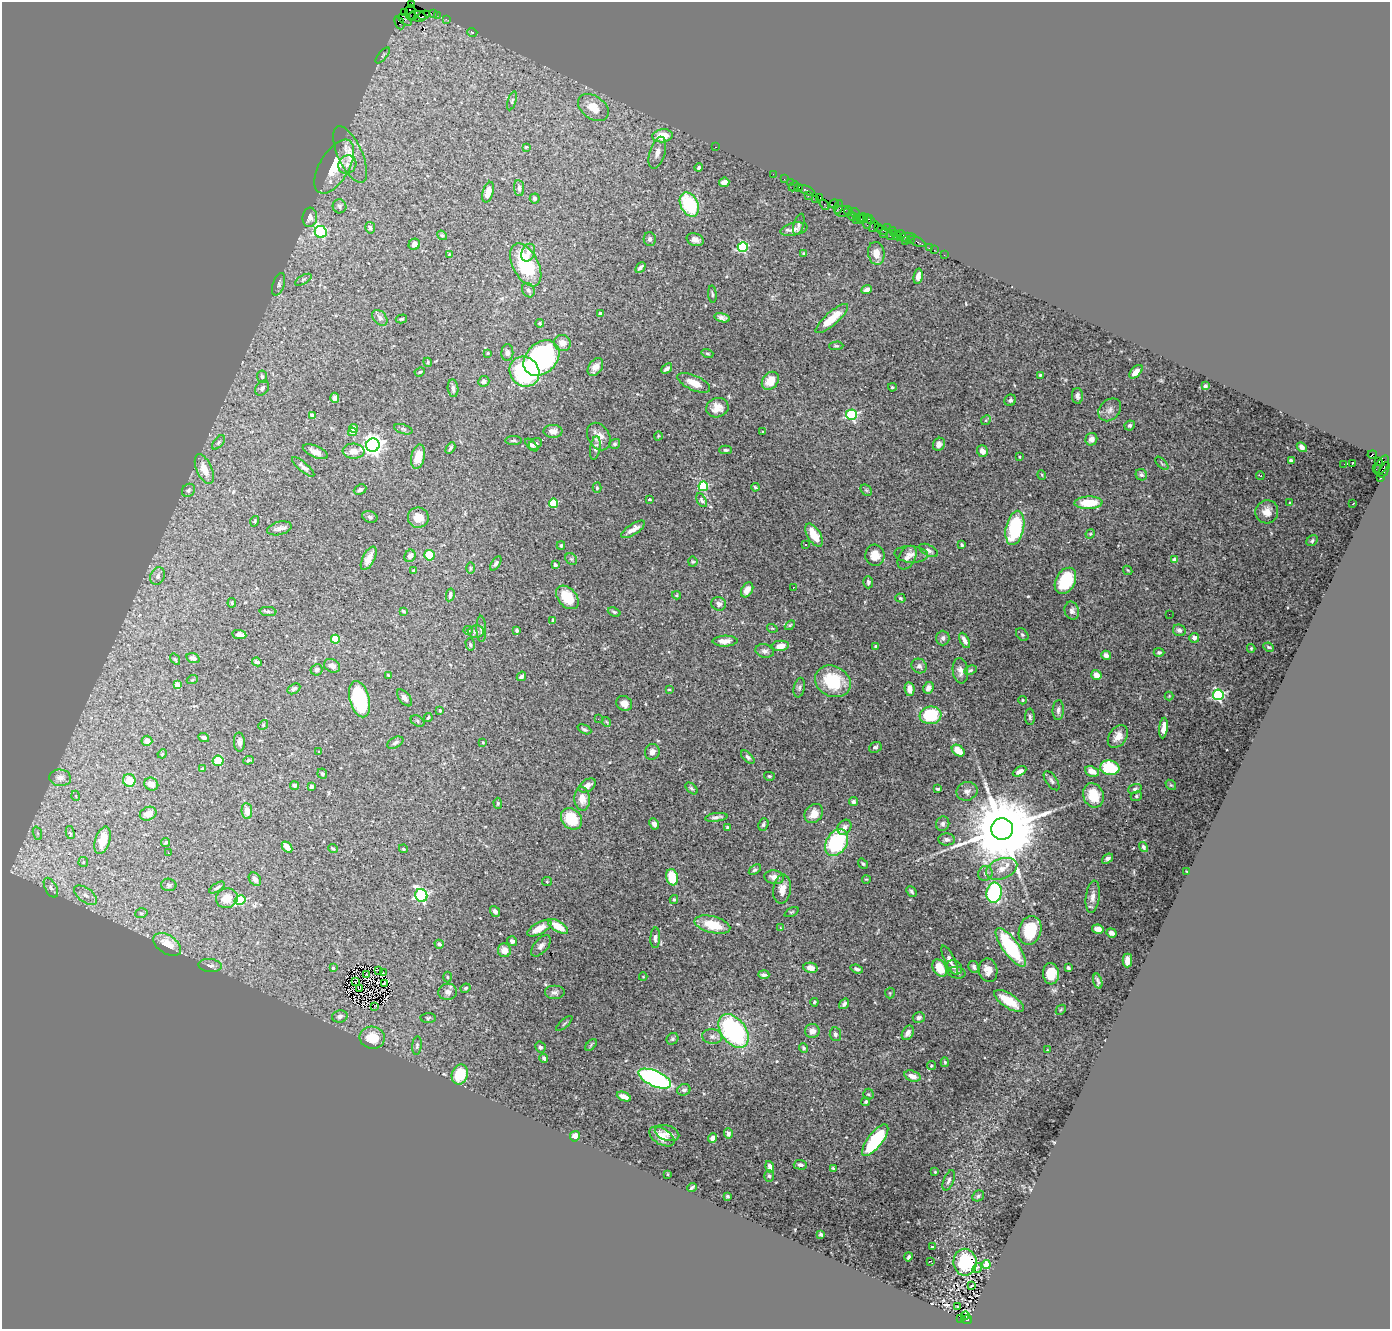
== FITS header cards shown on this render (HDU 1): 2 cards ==
NAXIS1  =                 1388
NAXIS2  =                 1327

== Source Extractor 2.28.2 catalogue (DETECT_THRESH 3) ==
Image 1388 x 1327 px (HDU 1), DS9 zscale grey, 1 PNG px = 1 image px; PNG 1392 x 1331 px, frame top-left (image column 1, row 1327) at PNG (2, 2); each listed source drawn as its Kron ellipse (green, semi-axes under 4 px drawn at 4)
Background 1.59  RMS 0.028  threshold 0.0836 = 3 sigma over >= 5 px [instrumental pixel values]
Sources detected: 469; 2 with non-positive FLUX_AUTO (blend fragments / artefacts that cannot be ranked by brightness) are neither listed nor drawn; the other 467 listed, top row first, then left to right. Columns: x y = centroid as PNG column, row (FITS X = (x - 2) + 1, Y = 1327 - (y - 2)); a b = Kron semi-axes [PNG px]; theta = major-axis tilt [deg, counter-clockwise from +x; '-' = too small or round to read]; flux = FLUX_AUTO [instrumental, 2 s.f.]
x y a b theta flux
411 5 4 2 - 98
410 12 7 5 86 1700
405 13 3 2 - 74
433 13 2 2 - 15
424 15 6 2 23 120
437 15 2 2 - 18
417 16 9 5 -10 440
412 17 3 2 - 190
446 19 2 2 - 25
405 20 8 4 -36 690
400 23 6 4 -67 200
472 32 5 3 - 1.2
383 55 10 4 50 3.6
512 101 10 4 72 3.3
593 107 17 11 -36 32
662 136 10 6 6 36
526 147 3 3 - 1.5
715 147 3 2 - 37
657 153 16 7 73 14
350 154 30 12 -66 34
347 165 9 8 - 10
334 167 30 14 59 44
699 168 4 4 - 3.7
773 174 2 2 - 37
784 179 2 2 - 23
724 182 5 4 - 13
790 182 2 2 - 24
794 186 5 2 - 160
799 187 4 3 - 190
519 188 8 5 -83 4.9
806 190 8 3 -24 240
488 192 11 5 74 18
808 196 4 2 - 59
535 198 5 5 - 3
820 198 4 3 - 150
815 199 3 2 - 70
834 204 5 3 - 93
689 205 13 8 -62 120
824 205 5 2 - 210
339 206 7 7 - 4.7
838 207 7 4 75 210
842 211 7 5 1 180
849 211 4 4 - 240
855 213 5 2 - 340
852 216 6 4 -44 78
310 217 10 7 83 12
857 217 3 2 - 210
864 218 5 3 - 90
861 219 4 3 - 110
869 219 6 2 -29 270
856 221 3 3 - 180
867 222 7 3 84 90
799 224 11 5 73 4.2
874 227 6 2 56 66
878 227 2 2 - 73
370 228 6 5 - 3.9
887 228 3 2 - 110
794 229 14 6 12 11
882 230 5 3 - 210
892 231 3 2 - 110
321 232 6 6 - 220
894 233 3 2 - 110
883 234 3 2 - 160
901 234 5 3 - 340
442 235 5 4 - 2.7
890 236 2 2 - 55
897 236 4 3 - 110
906 237 9 2 2 170
650 239 7 6 - 4.7
911 239 4 3 - 140
695 240 9 6 -18 9.7
906 241 2 2 - 570
917 242 9 3 -26 92
414 244 6 5 - 9.4
743 247 5 5 - 190
929 248 2 2 - 10
934 250 2 2 - 52
528 253 9 6 65 10
876 253 11 8 -81 17
804 254 4 4 - 2.7
449 255 4 2 - 1.2
944 255 2 2 - 23
526 265 23 13 -63 120
640 268 6 3 48 4.9
918 276 7 4 79 11
303 280 9 4 30 3.8
279 284 12 5 71 5.6
528 290 7 6 - 4.7
867 290 5 4 - 7.2
712 294 8 3 -85 2.7
601 313 3 3 - 2.8
380 318 9 6 -48 6
722 318 8 4 -14 6.1
832 318 20 6 42 39
401 319 6 4 16 3
540 323 4 4 - 3
562 343 8 8 - 14
836 346 7 4 1 2.7
488 353 4 4 - 1.8
507 353 8 6 89 6.3
707 353 6 4 -16 2.7
541 358 20 15 44 360
428 362 4 4 - 2.1
595 367 10 6 57 12
667 368 6 3 41 5.1
420 372 5 4 - 2.5
524 372 16 14 -44 210
1136 372 8 4 44 16
1040 375 4 3 - 2.3
262 377 6 5 - 3.6
484 381 6 5 - 5.7
770 381 10 7 53 28
694 383 17 7 -24 21
1205 386 4 4 - 3.9
892 387 4 3 - 2.3
262 388 8 6 51 5.5
453 388 9 5 -83 6.2
1077 396 8 5 -86 6
335 398 5 4 - 7.2
1010 400 6 5 - 4.7
717 408 11 9 18 17
1110 410 13 10 46 11
312 415 4 3 - 8.9
851 415 5 5 - 240
986 420 5 4 - 2.7
1130 426 5 5 - 4.5
353 428 4 4 - 14
403 429 9 4 -18 3.5
553 431 9 6 -2 11
762 431 3 3 - 6.3
352 432 4 4 - 16
599 436 15 10 -57 16
658 436 4 3 - 1.3
1091 439 6 6 - 7.9
514 441 8 4 0 2.8
218 442 8 4 49 3.7
535 444 7 5 44 5.2
615 444 5 5 - 3.1
939 444 7 5 56 6.4
373 445 7 6 - 1100
532 445 8 4 -46 4.9
1302 447 5 4 - 6.1
450 448 6 3 60 4
595 448 12 5 81 6.7
726 450 6 4 0 3.1
354 451 11 7 -4 16
982 451 6 5 - 9.3
315 452 13 5 -24 11
1372 455 5 3 - 270
418 457 12 6 79 30
1019 457 3 2 - 1.5
1291 460 4 3 - 3.6
1379 462 3 3 - 410
1162 463 8 3 -45 2.5
1344 464 2 2 - 110
1352 464 3 2 - 37
1382 465 10 5 59 1500
303 467 14 4 -41 6.2
204 469 16 7 -65 23
1376 469 2 2 - 51
1384 470 8 4 65 430
1042 475 5 3 - 1.6
1141 475 6 5 - 4.6
1260 476 4 2 - 2.3
1381 478 3 3 - 130
703 486 5 4 - 120
755 487 4 3 - 2.4
597 488 5 4 - 2.3
189 490 7 6 - 4.8
360 490 6 5 - 4.7
866 490 6 5 - 2.9
649 500 3 3 - 5
702 500 7 4 -62 3.5
553 503 4 4 - 88
1089 503 14 6 2 54
1289 503 3 2 - 2.7
1353 504 3 2 - 2.6
1267 512 12 11 - 19
370 517 8 5 -20 3.9
418 518 10 10 - 22
255 521 5 3 - 1.7
279 528 12 6 14 7.7
1015 528 17 9 78 130
633 529 14 5 33 14
1090 534 5 4 - 1.8
814 535 13 6 -59 31
1312 541 6 5 - 3.6
805 544 2 2 - 2.1
561 545 4 4 - 1.9
962 545 4 3 - 3.1
929 550 10 5 -29 6
911 554 17 8 -4 12
429 555 5 5 - 54
875 555 10 9 - 20
410 556 6 5 - 7.1
369 558 13 6 62 18
907 558 13 8 59 9.2
571 559 6 5 - 3.3
1175 560 4 4 - 21
693 562 5 4 - 2.1
496 563 8 4 56 4
555 565 4 3 - 4.8
470 568 6 4 89 2.3
413 570 4 3 - 1.9
1128 570 5 3 - 1.8
158 576 9 7 68 6.9
1065 581 14 9 61 88
868 582 6 5 - 3.8
793 587 2 2 - 0.99
747 590 8 5 59 15
450 595 6 4 79 6.5
677 595 4 4 - 2.3
567 597 13 9 -48 50
900 598 5 4 - 2.3
232 603 5 3 - 2.2
719 604 7 6 - 7.1
268 611 8 4 -5 3.4
403 611 4 3 - 2.3
1072 611 9 7 -71 7
614 612 6 4 -21 3
1169 614 2 2 - 2.6
553 620 4 3 - 2.7
790 625 6 3 44 2.2
772 628 5 3 - 1.4
481 629 13 5 -88 5.4
468 630 5 4 - 2.3
517 630 4 3 - 3
1179 630 6 5 - 6.3
476 632 8 6 2 6.1
239 634 7 4 -8 11
1022 635 7 5 -48 3.6
943 638 7 6 - 6.1
1194 638 5 5 - 7.1
335 639 4 4 - 62
964 640 8 4 -62 8.9
725 641 12 5 1 12
470 644 6 4 -75 3.3
780 646 8 5 6 18
876 646 3 3 - 3
1269 647 5 3 - 2.3
1251 648 4 3 - 2.1
765 651 9 7 -14 6.3
1159 652 5 4 - 4.4
1106 655 5 4 - 7.8
193 658 7 4 -15 6.4
175 659 6 3 -54 2.2
257 662 5 4 - 5.6
332 666 8 6 -26 11
919 666 8 7 - 6.6
317 670 6 5 - 6.1
971 670 6 4 26 2.9
960 671 13 7 -84 11
388 675 3 3 - 2.2
1096 675 5 4 - 13
521 676 5 3 - 4.8
192 680 5 3 - 1.7
833 681 18 15 -27 81
177 685 4 4 - 19
799 688 10 5 77 4.5
928 688 6 5 - 10
294 689 7 4 32 4.5
669 689 4 2 - 1.6
910 689 7 5 -82 15
1218 695 5 5 - 270
1169 696 4 4 - 1.8
404 698 10 5 -51 7.2
360 699 18 10 -75 160
1022 700 4 3 - 2.1
624 703 8 7 - 14
440 710 3 3 - 2.2
1058 710 10 5 87 6.2
931 715 11 9 6 92
428 717 5 3 - 2.4
1030 717 8 5 -88 4.1
598 719 2 2 - 10
418 721 7 5 -30 3.5
607 722 5 3 - 1.5
263 725 5 4 - 2.2
1163 728 10 4 83 15
584 729 7 4 -25 3.4
1118 736 12 8 55 15
204 737 5 4 - 5.8
147 741 5 5 - 11
239 742 9 5 -88 7.1
483 742 3 2 - 1.9
395 743 9 5 29 4.6
875 747 6 5 - 4.5
319 751 3 2 - 2.3
958 751 7 5 -36 20
652 752 8 7 - 8.7
162 754 5 4 - 1.9
748 757 8 4 -45 4.4
248 760 5 4 - 2.5
218 761 5 5 - 43
1110 768 9 7 -8 91
202 769 3 3 - 1.7
1020 771 7 4 28 9.2
1092 771 7 5 -25 17
322 774 5 5 - 3.5
769 776 5 4 - 2.8
60 778 11 8 -6 12
129 780 6 6 - 29
1051 781 11 5 -55 5.7
151 784 7 6 - 15
295 785 4 4 - 4.4
587 785 9 6 30 10
1171 785 6 4 -41 2.2
312 786 3 3 - 4.5
691 788 7 4 -44 3.1
938 789 3 3 - 2.8
1135 789 7 4 18 3.7
967 791 11 9 21 9.1
1093 795 12 10 -69 35
76 796 5 3 - 1.7
1136 796 6 4 22 2.9
582 799 12 7 -86 20
853 802 4 4 - 4.4
498 803 5 4 - 2.9
247 811 8 5 -84 15
814 813 10 8 50 19
148 814 9 6 23 19
716 817 11 4 8 7
571 819 12 9 -48 50
654 824 6 4 -61 7
763 824 6 5 - 3.4
943 824 7 6 - 6.2
727 827 3 3 - 1.9
844 827 8 6 53 9.3
1002 829 11 11 - 28000
70 832 6 4 -77 4.9
37 833 7 4 -71 3.8
947 839 8 6 -2 5.6
102 840 14 7 72 30
166 842 5 4 - 2.5
837 842 14 10 58 150
287 847 6 4 -48 15
1143 847 5 4 - 3.5
333 849 5 3 - 3
403 849 4 3 - 2.5
168 853 3 2 - 3.9
1107 859 6 4 38 7.2
83 862 5 4 - 2.2
863 864 5 3 - 2.4
1002 869 16 10 21 23
755 870 7 4 35 3.2
1186 871 2 2 - 1.1
985 873 8 7 - 7.3
672 877 8 6 -75 52
774 877 10 6 -9 15
255 879 7 5 -51 8.2
866 879 4 2 - 1.5
547 882 5 4 - 1.8
169 885 7 6 - 3.8
51 888 11 6 -62 6.7
217 888 8 3 32 4.4
782 889 14 9 81 17
911 891 6 4 -48 3.6
994 893 10 7 80 200
85 895 13 7 -35 12
421 895 6 6 - 280
1093 897 16 7 83 12
227 898 11 9 16 24
674 899 4 3 - 2.8
240 900 5 4 - 100
495 911 6 4 -52 5.6
791 912 7 4 26 2.4
141 913 6 4 19 3.1
712 925 18 8 -15 47
558 926 11 5 -31 34
539 928 13 6 29 22
780 928 3 2 - 3.5
1098 929 6 4 -12 12
1030 930 15 11 74 69
1111 933 5 4 - 8
655 938 10 5 88 6.5
512 941 5 5 - 5.2
167 944 15 9 -34 27
439 944 5 4 - 4.2
541 946 13 7 49 8.4
1011 947 23 8 -54 160
504 950 7 6 - 18
950 960 16 5 -65 9
1127 960 7 4 -90 15
210 966 11 6 -6 8.1
955 967 8 6 -43 5.7
974 967 6 5 - 4.9
333 968 3 3 - 2.9
811 968 7 5 -11 13
940 968 9 6 -58 31
1068 968 4 3 - 3.6
857 969 6 4 -20 4.6
378 970 3 3 - 3.1
988 970 12 9 -77 18
383 973 2 2 - 1.5
957 973 9 5 -10 4.5
1051 974 10 8 -86 42
366 975 3 2 - 1.3
764 975 5 4 - 5.3
447 977 5 3 - 1.9
643 977 4 4 - 1.5
1098 981 7 3 -75 4.4
356 982 3 2 - 1.5
384 983 4 2 - 0.46
466 988 5 3 - 2.8
359 989 2 2 - 1.4
448 992 9 8 - 10
554 992 10 7 0 6.6
890 993 5 5 - 2.3
1009 1001 17 7 -33 48
814 1002 4 3 - 2.3
844 1004 6 4 54 5.6
375 1006 3 2 - 1.3
1061 1010 6 3 45 1.9
340 1016 8 6 14 7.1
919 1017 6 5 - 5.1
428 1018 7 5 2 3.3
564 1024 10 2 42 2.6
734 1031 19 12 -53 310
812 1031 7 7 - 14
908 1033 8 5 60 8.2
835 1034 7 5 -84 5.2
712 1037 10 7 -5 7.9
372 1038 13 11 -12 44
672 1039 6 5 - 3.5
591 1045 7 4 47 2.9
417 1046 9 4 84 3.7
540 1047 5 5 - 4.1
803 1048 5 4 - 3.3
1047 1050 3 2 - 1.3
544 1058 4 3 - 3.8
945 1062 5 4 - 2.9
931 1066 4 4 - 2.6
460 1074 10 8 70 60
912 1076 8 5 -18 15
655 1079 17 7 -24 450
684 1090 6 6 - 5
868 1094 5 5 - 2.4
624 1097 7 4 -22 13
866 1102 4 4 - 4.3
667 1133 12 7 -18 9.8
728 1133 5 4 - 5.5
575 1136 5 5 - 16
662 1136 14 8 -31 20
713 1138 5 4 - 11
875 1140 19 7 53 130
800 1165 7 5 -2 5.6
770 1167 6 4 -74 11
833 1168 4 3 - 2.9
935 1172 3 2 - 2.1
668 1174 4 2 - 1.4
769 1176 6 5 - 3.5
949 1180 11 5 69 5.2
692 1187 5 2 - 3
727 1196 3 3 - 2.4
978 1196 6 5 - 3.5
821 1234 4 3 - 3
932 1247 3 3 - 2
908 1257 4 3 - 3.4
930 1261 3 2 - 2
965 1262 13 11 -89 62
986 1264 4 4 - 56
977 1268 5 3 - 0.89
971 1286 4 2 - 1.8
957 1306 3 2 - 7
965 1316 4 3 - 65
961 1318 3 2 - 23
967 1320 5 3 - 520
At the frame edge (FLAGS 8, measured only in part): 1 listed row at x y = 411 5
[2 non-positive-flux detections neither listed nor drawn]